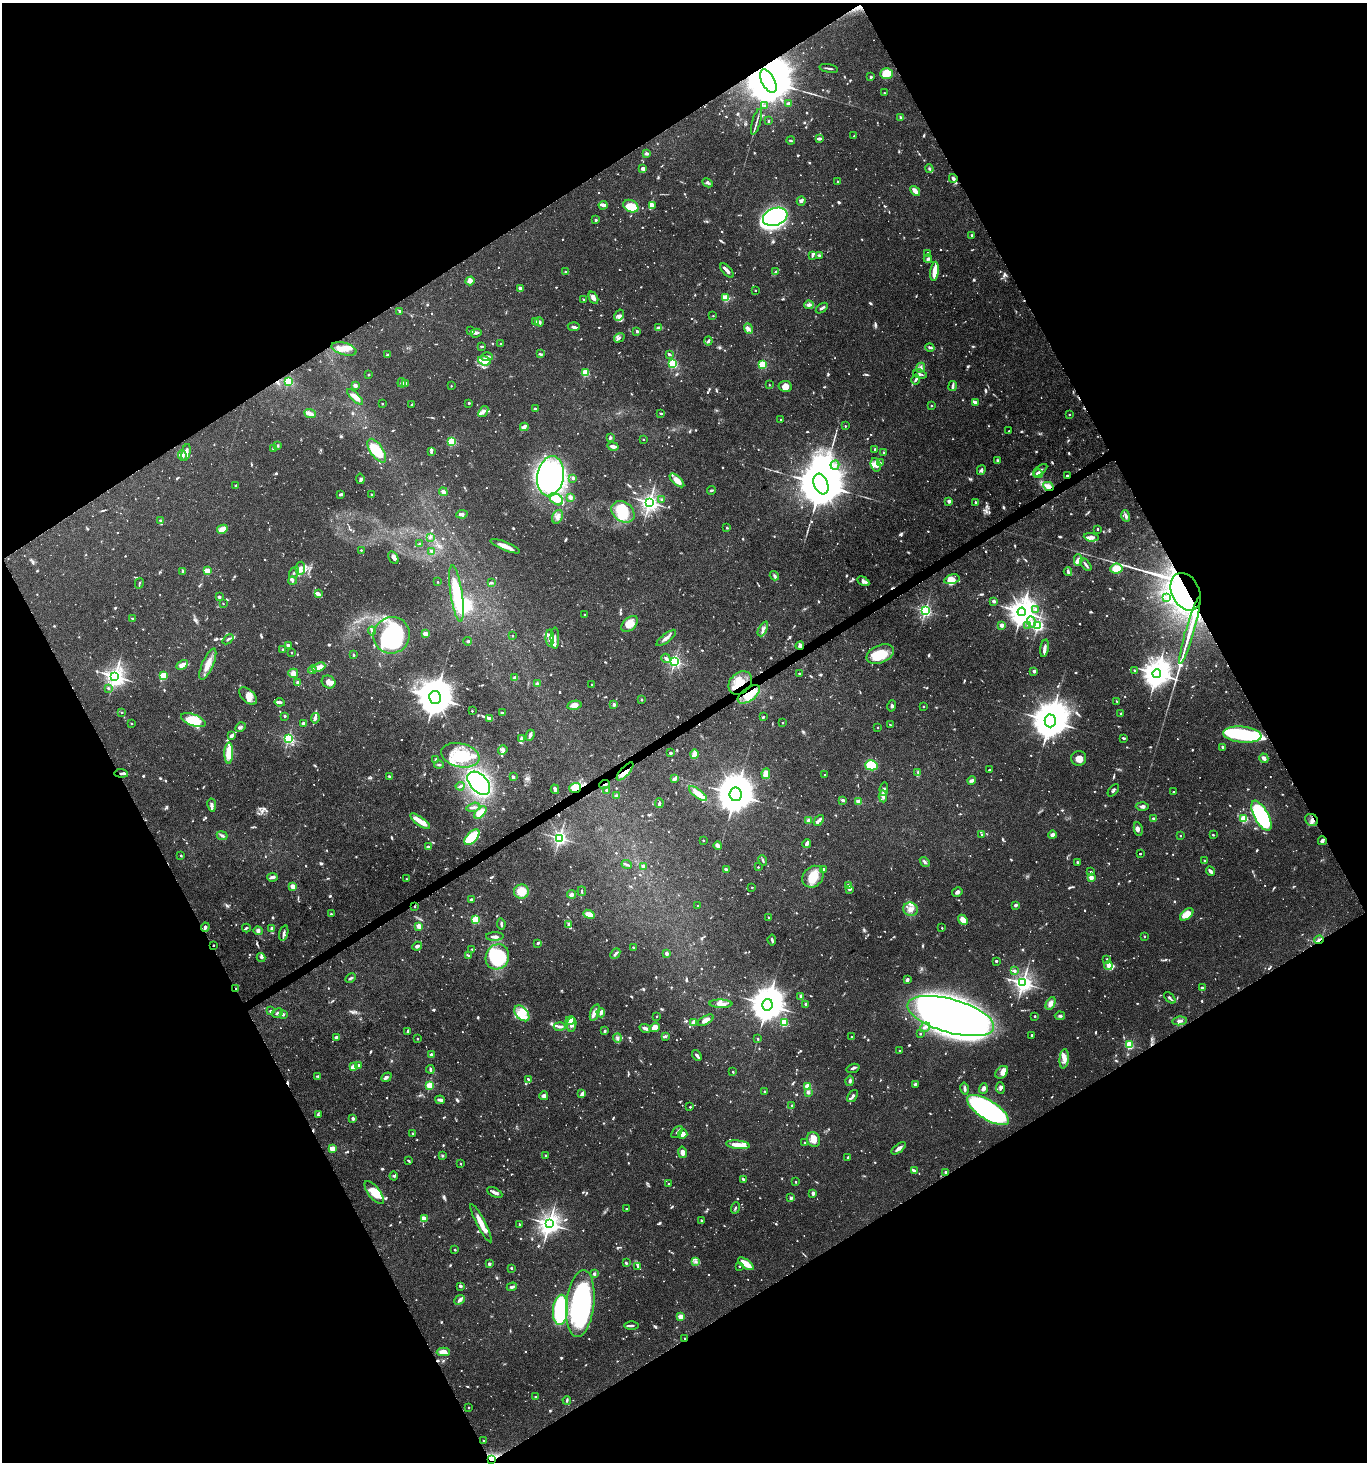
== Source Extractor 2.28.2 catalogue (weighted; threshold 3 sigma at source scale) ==
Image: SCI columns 178-5636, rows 5-5841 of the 5751 x 5852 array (HDU 1 of 3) = the unmasked area's bounding box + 8 px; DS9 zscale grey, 4 x 4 block average (1 PNG px = mean of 4 x 4 image px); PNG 1369 x 1464 px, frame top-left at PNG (2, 3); each listed source drawn as its Kron ellipse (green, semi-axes under 4 px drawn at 4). Shown black and unused: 47% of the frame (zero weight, under 5 of 10 exposures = <1% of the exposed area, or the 3 px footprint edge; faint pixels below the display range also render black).
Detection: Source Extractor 2.28.2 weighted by HDU 2 'WHT'. Background 0.0317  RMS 0.0015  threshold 0.00604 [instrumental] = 3 sigma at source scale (4.09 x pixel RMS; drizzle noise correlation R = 1.36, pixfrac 0.8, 0.0396/0.0396 arcsec/px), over >= 5 px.
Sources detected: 1770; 61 too faint to see at this stretch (4 x 4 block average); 14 inside a brighter object's white glare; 11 cosmic-ray / hot-pixel residue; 1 long thin detection or spike segment (spike, bleed or trail) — neither listed nor drawn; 38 coinciding with a brighter row at this scale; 143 inside a brighter listed object's ellipse — not listed separately; of the other 1502, all 500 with FLUX_AUTO >= 1.19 (the completeness limit of this list) listed and drawn (1002 fainter detections not listed), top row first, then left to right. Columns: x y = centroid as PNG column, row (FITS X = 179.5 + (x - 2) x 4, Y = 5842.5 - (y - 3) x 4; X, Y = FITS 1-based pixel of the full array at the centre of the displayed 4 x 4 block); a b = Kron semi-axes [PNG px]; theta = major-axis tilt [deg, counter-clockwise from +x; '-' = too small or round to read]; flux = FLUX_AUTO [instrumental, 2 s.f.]
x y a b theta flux
829 68 9 2 -10 1.9
886 74 6 5 - 20
871 77 2 2 - 4.5
768 81 13 6 -63 13000
884 93 2 2 - 1.8
788 104 4 2 - 3.4
764 106 2 2 - 2
900 117 4 2 - 1.5
768 121 2 2 - 1.4
756 122 13 2 74 2.6
854 136 2 2 - 1.3
819 139 4 2 - 4
791 141 4 2 - 1.2
646 153 4 3 - 2
643 168 4 3 - 2.1
929 169 4 2 - 1.5
953 178 4 2 - 4
838 182 2 2 - 3.1
708 183 5 3 - 1.9
915 191 6 3 -48 6.4
801 201 5 2 - 1.9
603 205 4 2 - 1.5
652 205 3 3 - 5.9
631 206 8 6 -27 26
775 217 13 8 20 210
596 220 2 2 - 4.5
972 235 2 2 - 1.6
928 253 2 2 - 2.9
820 255 3 3 - 1.3
812 256 2 2 - 2.1
928 259 4 4 - 1.5
727 271 8 2 -48 4.1
934 271 9 3 83 18
566 272 4 2 - 1.4
775 272 3 2 - 1.6
470 281 5 3 - 4.6
520 288 2 2 - 14
755 290 2 2 - 1.7
593 298 7 3 -65 4.6
726 298 3 3 - 17
583 299 2 2 - 1.6
809 305 4 3 - 4
822 308 7 2 34 2.2
400 311 2 2 - 2.9
619 315 6 4 59 2.5
713 316 2 2 - 1.3
535 321 3 2 - 1.7
539 322 4 3 - 2.4
574 327 6 3 -6 2.4
659 328 4 3 - 3.3
748 329 5 4 - 2.8
471 331 2 2 - 1.8
637 331 2 2 - 6.8
476 333 6 2 16 1.7
619 338 5 3 - 1.9
708 341 4 2 - 1.6
501 344 2 2 - 1.3
482 346 2 2 - 1.5
930 348 5 2 - 1.6
344 349 13 6 -16 8.7
540 354 4 2 - 1.6
669 354 4 3 - 1.2
387 355 2 2 - 1.6
487 357 5 3 - 1.8
484 361 6 4 -18 5.1
673 364 2 2 - 120
762 364 2 2 - 76
920 368 5 4 - 3.2
585 373 2 2 - 59
920 374 7 2 -16 1.7
369 375 2 2 - 2.3
915 380 5 3 - 1.9
288 381 2 2 - 90
402 383 5 3 - 2
405 383 2 2 - 7.1
769 385 2 2 - 1.7
355 386 2 2 - 11
451 386 2 2 - 1.6
785 386 7 5 -9 8
952 386 5 2 - 3
355 397 10 4 -44 6.2
975 402 2 2 - 8.3
469 403 2 2 - 4
382 404 2 2 - 1.8
412 405 3 2 - 1.8
931 405 2 2 - 2.2
536 409 4 2 - 2.5
483 411 6 3 53 3.4
661 413 2 2 - 1.6
310 414 6 3 -23 7.1
1069 415 2 2 - 1.6
781 420 2 2 - 1.7
845 426 2 2 - 1.6
524 427 4 2 - 4.3
1009 431 2 2 - 1.2
610 438 3 2 - 1.8
643 439 2 2 - 1.3
452 441 2 2 - 83
277 445 3 3 - 1.2
613 446 6 2 -11 4.9
274 448 3 2 - 3
875 449 2 2 - 5.7
377 451 14 6 -56 27
186 452 9 3 78 3.4
431 452 4 2 - 1.9
883 452 2 2 - 1.6
182 455 5 3 - 2.1
998 460 4 3 - 1.3
880 463 4 2 - 1.3
835 465 5 2 - 1.4
876 465 7 4 -70 5.9
981 470 5 3 - 2.3
1040 470 8 2 38 2.1
1038 474 5 4 - 4.5
551 476 20 13 80 140
1067 476 2 2 - 3.7
573 478 2 2 - 2.1
360 479 5 3 - 2
677 480 9 4 -42 9.8
821 484 11 7 -68 9000
236 485 3 2 - 1.7
1048 486 6 4 -27 5.9
712 490 5 2 - 1.2
443 492 4 3 - 3.1
341 494 4 2 - 1.6
371 494 2 2 - 1.6
570 497 4 3 - 2.4
556 499 7 5 -40 13
661 499 2 2 - 2
949 501 2 2 - 12
649 502 3 2 - 460
976 502 2 2 - 1.3
623 512 12 9 -38 34
462 514 6 3 9 2.1
1126 516 5 3 - 2.7
557 517 7 5 62 4
160 520 2 2 - 4
727 528 2 2 - 2.1
222 529 5 4 - 7
1098 529 2 2 - 2.1
430 537 4 2 - 1.3
1091 537 7 4 -6 3.6
420 544 3 2 - 1.5
505 546 16 3 -22 8.4
361 550 2 2 - 2
431 551 3 2 - 1.9
393 558 7 4 -61 3.3
1078 560 6 3 89 2.9
1086 564 7 2 -53 2.1
300 568 6 5 - 5.2
1116 569 6 5 - 14
183 571 3 2 - 2
207 571 2 2 - 27
294 572 6 2 55 1.6
1068 572 4 2 - 2.6
774 576 5 3 - 1.9
952 579 8 4 14 12
292 581 4 2 - 1.5
863 581 6 3 -30 3.7
438 582 2 2 - 1.4
139 583 5 2 - 1.2
491 583 4 2 - 1.3
1186 592 20 14 -65 69
318 594 4 2 - 3.5
456 594 28 6 -81 41
219 597 2 2 - 7.2
1167 597 2 2 - 4.3
994 601 2 2 - 8.7
223 604 2 2 - 1.3
1035 609 4 3 - 1.5
925 611 2 2 - 200
1022 612 4 4 - 1100
585 615 2 2 - 2.9
132 618 2 2 - 2
1031 622 6 2 -74 2.4
630 624 10 6 42 11
1002 625 3 2 - 4.5
1028 625 2 2 - 1.8
1038 626 2 2 - 210
763 629 8 3 63 3.2
1190 630 35 2 74 20
372 631 4 3 - 1.5
426 634 2 2 - 21
392 635 18 18 - 83
512 636 2 2 - 1.2
550 638 8 4 -89 5.2
555 638 10 2 89 2.1
666 638 12 3 38 4.1
228 639 6 2 41 1.7
467 641 4 2 - 1.4
288 645 2 2 - 7.4
800 646 4 2 - 2.9
1044 648 9 3 81 3.9
283 650 2 2 - 1.9
291 653 2 2 - 1.2
880 654 14 9 23 25
353 655 3 2 - 1.5
666 658 5 3 - 2.1
674 661 2 2 - 210
208 664 17 5 66 9.5
182 665 6 4 28 5.9
319 667 7 3 23 9.7
312 670 4 2 - 2.3
1134 670 2 2 - 2.1
1034 671 2 2 - 10
293 673 5 4 - 4.9
799 673 2 2 - 1.7
1157 674 4 4 - 1400
115 676 3 3 - 580
164 676 2 2 - 61
515 678 3 2 - 5.1
297 682 3 3 - 1.5
328 682 7 6 - 5.7
740 683 13 10 43 15
537 684 2 2 - 8.4
592 684 2 2 - 1.6
108 688 3 2 - 1.6
749 694 13 6 36 27
248 696 11 6 -43 6.5
435 698 6 6 - 3000
642 700 2 2 - 2.6
1117 701 3 2 - 1.2
280 702 5 2 - 2
614 704 2 2 - 10
574 705 7 4 11 5.5
892 706 6 2 79 1.7
923 706 2 2 - 1.7
472 711 2 2 - 1.7
122 712 2 2 - 1.7
502 713 2 2 - 5.2
1121 714 2 2 - 2.3
285 716 2 2 - 4
763 717 4 2 - 1.2
315 718 5 3 - 2.8
490 718 4 2 - 3.2
193 720 13 5 -21 26
1050 721 6 5 - 3300
132 723 2 2 - 1.4
303 723 3 3 - 2.1
782 723 2 2 - 2.1
890 725 4 2 - 1.2
240 727 5 3 - 1.7
878 727 2 2 - 2.4
530 735 5 2 - 3.9
1242 735 19 8 -6 75
231 736 3 2 - 4.1
288 738 2 2 - 170
1123 738 3 2 - 1.3
521 739 4 2 - 2
1222 747 4 2 - 2.1
503 750 5 3 - 2.3
229 753 10 4 89 24
670 753 3 2 - 1.7
694 754 5 3 - 9.8
460 755 19 11 -13 27
1079 758 7 7 - 5.8
1264 758 5 3 - 3.7
436 759 3 2 - 1.7
439 765 5 2 - 1.3
871 765 6 5 - 29
989 770 2 2 - 2.9
625 771 11 4 49 11
918 772 4 3 - 1.2
121 773 7 2 -5 1.7
766 774 5 3 - 11
824 775 2 2 - 1.6
389 776 2 2 - 3.1
513 777 3 2 - 2.4
674 779 3 3 - 3.4
972 780 4 3 - 2.6
479 783 14 8 -46 150
605 784 5 2 - 1.8
460 786 4 3 - 1.3
575 788 6 5 - 23
555 789 5 3 - 3.8
884 789 7 2 84 1.8
607 790 4 2 - 3.1
1113 790 7 2 50 1.5
1173 792 2 2 - 1.5
698 794 11 3 -37 11
735 794 7 6 - 3500
616 796 4 3 - 1.4
883 796 6 4 -86 3.9
843 800 4 2 - 2.1
858 802 4 4 - 5.9
659 803 5 2 - 1.9
212 805 7 3 -80 2.6
1142 806 6 4 -1 2.7
473 807 7 2 15 1.9
480 813 7 4 45 12
1261 816 16 7 -61 140
1154 819 2 2 - 8.3
1244 819 2 2 - 67
819 820 6 2 47 2.7
1312 820 7 5 -29 4.4
420 821 12 4 -36 9.2
809 821 2 2 - 19
1138 829 7 3 -79 2.3
982 835 2 2 - 1.4
1052 835 4 4 - 2.5
1180 835 2 2 - 1.5
1213 835 2 2 - 1.9
222 836 5 3 - 1.8
472 837 9 5 47 32
559 838 2 2 - 310
703 840 2 2 - 1.4
1322 841 4 3 - 2.3
807 843 4 2 - 3.5
718 846 4 3 - 5.1
428 847 2 2 - 7.7
1140 854 2 2 - 2.4
181 855 2 2 - 1.5
763 860 5 2 - 1.5
1204 860 2 2 - 1.3
925 862 5 2 - 2.1
1077 862 2 2 - 4.3
627 864 5 2 - 1.8
643 866 4 3 - 1.4
758 867 2 2 - 1.5
726 869 4 2 - 2.5
823 869 2 2 - 3
1211 871 5 2 - 4
1091 872 2 2 - 2
272 877 5 3 - 2.6
813 877 12 9 50 20
1091 878 2 2 - 20
407 879 2 2 - 1.4
848 885 2 2 - 5.6
293 886 2 2 - 30
752 887 2 2 - 1.6
849 889 3 2 - 2
582 891 5 2 - 1.6
521 892 7 7 - 18
957 892 5 3 - 2.7
572 894 4 3 - 2.9
471 899 2 2 - 2
1016 905 3 2 - 2.6
414 906 2 2 - 2.1
698 906 2 2 - 1.7
911 909 7 6 - 5.7
331 914 2 2 - 2.7
589 914 6 3 -22 8.4
1187 914 8 4 40 11
768 918 2 2 - 1.4
475 919 2 2 - 63
963 920 5 4 - 8.1
501 924 6 2 -80 1.6
568 924 4 2 - 1.6
419 926 2 2 - 27
205 927 4 3 - 2.9
246 928 4 3 - 1.3
271 928 4 2 - 1.3
942 928 2 2 - 1.5
258 931 5 4 - 2.7
284 933 8 3 75 2.4
495 936 9 2 2 3.7
1145 936 2 2 - 1.9
772 940 5 2 - 1.7
1319 940 5 2 - 2.1
538 943 4 2 - 1.9
214 945 2 2 - 1.4
417 946 5 3 - 2.6
633 947 2 2 - 1.9
472 949 2 2 - 1.2
666 953 4 3 - 1.9
615 954 6 2 49 2.4
468 956 3 2 - 1.7
261 957 4 3 - 1.4
497 957 13 11 64 64
1107 959 3 2 - 1.5
996 961 2 2 - 4.7
1108 965 4 3 - 6.9
1015 971 2 2 - 4.5
351 978 6 2 27 1.4
907 980 4 3 - 2.1
1023 983 3 3 - 480
236 988 2 2 - 1.4
1202 988 2 2 - 7
801 996 4 3 - 2.6
1170 998 7 2 -46 2.2
1050 1003 7 4 62 5.2
721 1004 11 4 -2 5.3
767 1005 6 5 - 2400
806 1005 4 3 - 2.2
270 1011 2 2 - 3.5
595 1012 9 3 71 3
277 1013 6 3 29 2.2
522 1013 9 6 -48 8.4
601 1013 4 3 - 2.7
283 1014 3 2 - 1.3
656 1016 2 2 - 1.4
951 1016 45 17 -16 1200
1035 1016 2 2 - 3.4
1060 1016 5 3 - 1.8
706 1020 9 4 28 5.4
570 1021 5 3 - 8.1
1179 1021 7 3 6 2.6
693 1022 3 2 - 6.2
784 1023 2 2 - 74
572 1024 7 4 83 3.8
560 1026 6 3 -4 2.9
655 1027 5 4 - 8.1
925 1027 5 2 - 1.3
645 1028 6 3 -16 4
408 1031 4 2 - 2.7
605 1031 3 3 - 1.3
920 1034 2 2 - 1.8
1032 1035 2 2 - 3.2
665 1036 4 3 - 1.2
337 1037 3 2 - 2.3
851 1037 2 2 - 1.2
617 1038 4 4 - 2.1
417 1039 2 2 - 1.7
758 1039 2 2 - 2.3
1129 1045 2 2 - 78
900 1051 2 2 - 1.9
431 1055 2 2 - 12
697 1055 6 2 -51 2.7
1064 1059 10 4 85 5.9
359 1065 2 2 - 4.9
354 1067 2 2 - 25
853 1068 7 3 17 2.1
430 1069 4 2 - 1.7
733 1072 2 2 - 1.8
1002 1072 7 5 46 5.2
318 1076 3 2 - 1.3
387 1077 5 3 - 1.8
528 1079 2 2 - 1.4
850 1081 5 3 - 1.7
915 1084 4 2 - 1.4
430 1085 2 2 - 61
808 1087 2 2 - 49
983 1088 5 3 - 3.1
1000 1088 6 2 -83 2.1
965 1089 6 3 -78 2.3
765 1091 2 2 - 2
808 1092 2 2 - 7.7
582 1094 4 2 - 4.9
544 1096 4 4 - 2.9
852 1096 7 2 50 3.1
440 1100 5 2 - 3
792 1106 3 2 - 1.9
690 1107 2 2 - 1.7
988 1110 24 9 -32 210
318 1115 4 2 - 1.8
353 1118 2 2 - 8.8
677 1132 7 2 50 1.5
412 1134 2 2 - 1.3
683 1134 5 4 - 7.5
813 1139 7 6 - 6.5
805 1142 2 2 - 1.8
738 1145 12 3 -6 11
332 1148 2 2 - 28
899 1148 8 2 38 4
682 1152 6 4 -78 4.6
545 1155 2 2 - 2.5
442 1156 3 2 - 1.2
848 1157 2 2 - 3.2
408 1161 3 2 - 1.5
461 1164 2 2 - 1.8
914 1171 3 2 - 3.4
946 1172 2 2 - 9.5
394 1176 4 3 - 1.3
743 1179 3 2 - 1.8
796 1182 2 2 - 2.5
668 1183 2 2 - 1.4
495 1192 8 3 -27 2.9
374 1193 14 6 -52 16
813 1193 3 2 - 2.5
791 1198 2 2 - 8.8
735 1208 6 2 71 1.3
626 1209 2 2 - 1.4
424 1219 2 2 - 18
701 1220 2 2 - 2.2
481 1223 21 4 -62 11
549 1224 3 3 - 730
519 1225 4 2 - 1.3
455 1250 2 2 - 1.6
695 1262 3 2 - 1.3
626 1263 2 2 - 4.4
489 1264 3 3 - 1.6
746 1264 9 2 -37 20
739 1266 2 2 - 1.7
638 1267 4 2 - 1.3
511 1268 2 2 - 2
594 1274 2 2 - 2.8
460 1286 3 2 - 1.6
512 1287 5 3 - 2.5
459 1300 6 4 41 2.6
580 1304 34 14 84 200
560 1310 15 7 86 68
681 1317 2 2 - 31
631 1325 7 2 1 1.5
685 1338 2 2 - 1.7
443 1352 7 4 1 6.8
536 1397 2 2 - 1.9
567 1400 4 2 - 1.7
469 1407 2 2 - 1.5
484 1440 2 2 - 1.2
491 1459 3 2 - 1.8
Overlapping masked pixels (flux is a lower limit): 20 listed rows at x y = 768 81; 1067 476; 1048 486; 1186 592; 800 646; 740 683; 749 694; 625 771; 121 773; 605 784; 575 788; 1312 820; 414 906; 205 927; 1319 940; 214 945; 236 988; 946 1172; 685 1338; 491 1459